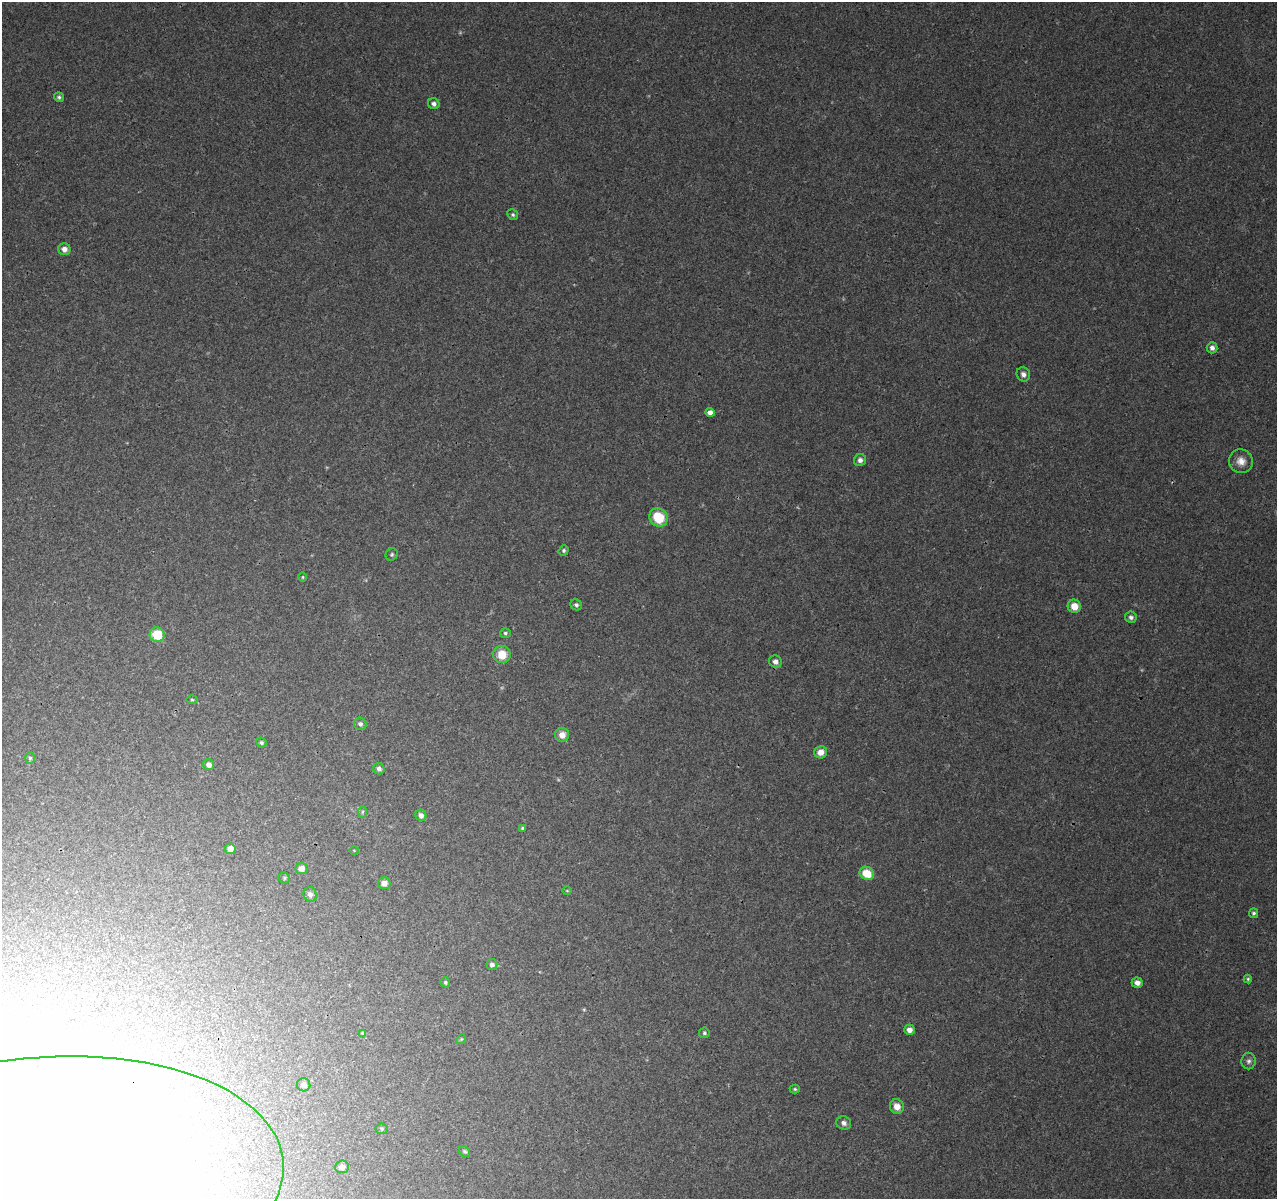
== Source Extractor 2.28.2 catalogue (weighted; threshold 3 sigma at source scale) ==
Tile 7 of 4 x 4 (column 3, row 2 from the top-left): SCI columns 2561-3835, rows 2681-3877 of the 5117 x 5298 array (HDU 1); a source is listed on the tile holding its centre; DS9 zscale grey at full resolution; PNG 1279 x 1201 px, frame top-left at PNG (2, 2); each listed source drawn as its Kron ellipse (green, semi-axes under 4 px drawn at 4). Shown black and unused: <1% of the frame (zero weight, under 3 of 4 exposures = <1% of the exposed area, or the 3 px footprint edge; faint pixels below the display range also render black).
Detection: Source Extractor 2.28.2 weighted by HDU 2 'WHT'; one run over the whole footprint, this tile lists its part. Background 0.0078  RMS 0.0023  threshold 0.0102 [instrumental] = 3 sigma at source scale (4.5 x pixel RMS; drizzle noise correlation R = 1.50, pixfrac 1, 0.0396/0.0396 arcsec/px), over >= 5 px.
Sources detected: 59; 2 inside a brighter object's white glare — neither listed nor drawn; the other 57 listed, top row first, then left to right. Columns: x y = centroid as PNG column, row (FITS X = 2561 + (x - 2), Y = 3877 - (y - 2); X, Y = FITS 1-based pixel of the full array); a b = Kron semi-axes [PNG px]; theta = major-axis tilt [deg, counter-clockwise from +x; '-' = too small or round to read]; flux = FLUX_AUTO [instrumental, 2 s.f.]
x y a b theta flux
59 97 5 4 - 0.45
434 104 6 5 - 0.77
513 215 6 5 - 0.44
64 249 6 6 - 1.3
1212 348 5 5 - 0.87
1023 374 7 6 - 1
710 412 5 4 - 1.6
860 460 6 6 - 0.95
1241 461 12 11 - 2
658 517 10 8 -45 7.4
564 550 5 4 - 0.46
392 554 6 5 - 0.4
303 577 5 3 - 0.23
576 605 6 5 - 0.52
1074 606 7 6 - 2.8
1131 617 6 5 - 0.68
505 633 5 5 - 0.45
157 635 7 7 - 6.3
502 655 9 8 - 4.4
775 662 6 6 - 1.2
192 700 6 4 -1 0.3
360 724 6 6 - 0.67
562 735 7 7 - 2
261 742 5 4 - 0.39
821 752 6 6 - 2.1
30 758 6 5 - 0.36
209 765 5 5 - 1.1
379 769 6 5 - 0.74
362 812 6 4 88 0.33
421 815 6 5 - 1
522 828 4 4 - 0.33
230 849 5 5 - 1.8
354 850 5 3 - 0.19
301 868 6 5 - 2.1
867 873 7 6 - 5.5
284 878 6 5 - 0.35
384 883 6 6 - 1.5
567 891 5 3 - 0.18
310 894 7 6 - 0.94
1254 913 5 4 - 0.43
492 964 5 5 - 0.83
1248 979 4 4 - 0.3
445 982 5 4 - 0.37
1137 983 5 5 - 1.4
909 1030 5 5 - 1.3
363 1033 4 3 - 0.27
704 1033 5 5 - 0.4
461 1039 5 4 - 0.26
1249 1061 8 7 - 0.77
304 1085 7 6 - 0.84
795 1089 5 4 - 0.33
897 1106 7 7 - 2.2
844 1123 7 6 - 0.89
382 1129 6 5 - 0.34
465 1151 6 5 - 0.43
342 1167 7 6 - 1.4
36 1185 248 127 6 640
Overlapping masked pixels (flux is a lower limit): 1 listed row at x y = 36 1185
Isophote crosses this tile's border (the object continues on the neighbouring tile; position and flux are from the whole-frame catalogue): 1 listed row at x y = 36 1185